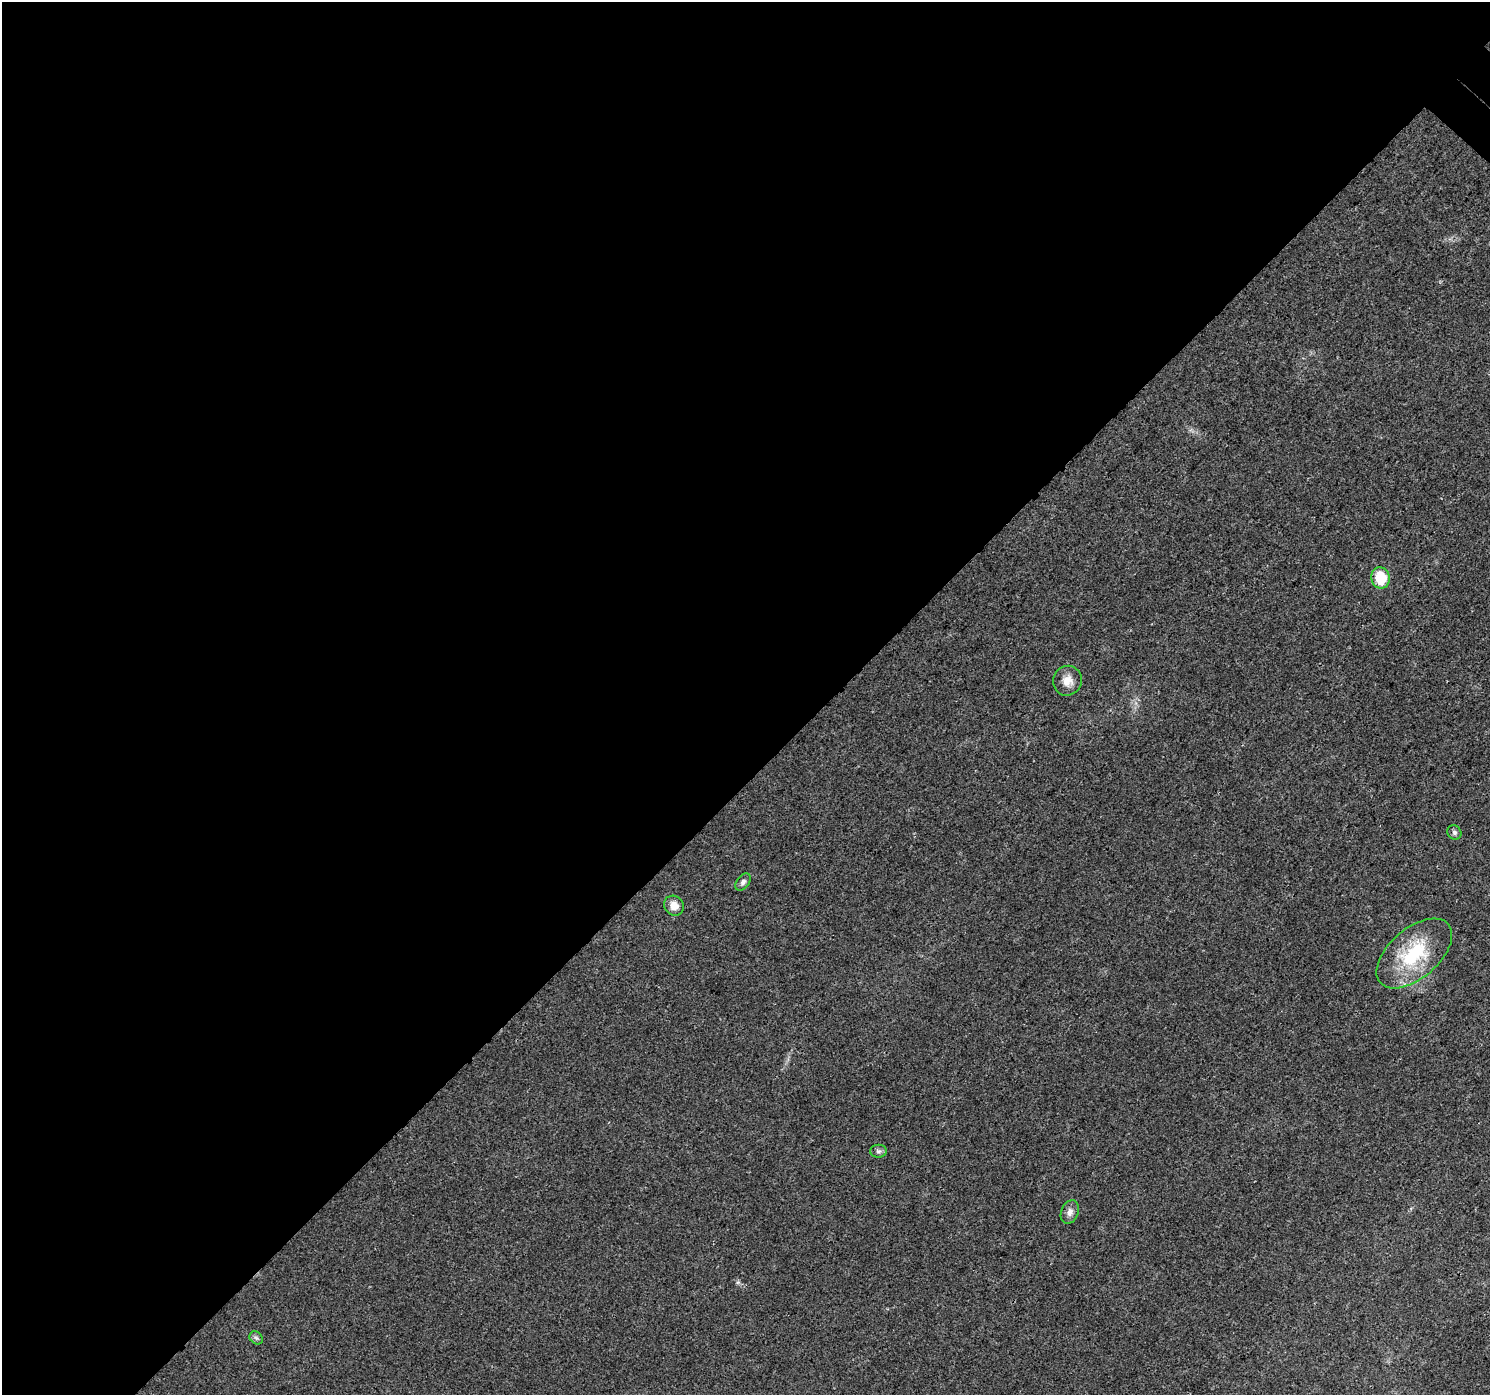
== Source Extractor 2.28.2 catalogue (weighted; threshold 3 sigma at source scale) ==
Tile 5 of 4 x 4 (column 1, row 2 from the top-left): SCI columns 79-1566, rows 3083-4475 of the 6101 x 6099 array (HDU 1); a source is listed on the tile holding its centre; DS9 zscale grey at full resolution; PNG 1492 x 1397 px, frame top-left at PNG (2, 2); each listed source drawn as its Kron ellipse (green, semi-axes under 4 px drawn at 4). Shown black and unused: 56% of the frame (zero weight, under 3 of 4 exposures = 7% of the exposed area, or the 3 px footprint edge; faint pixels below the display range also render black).
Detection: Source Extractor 2.28.2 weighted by HDU 2 'WHT'; one run over the whole footprint, this tile lists its part. Background 0.0206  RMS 0.0036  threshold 0.0164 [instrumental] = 3 sigma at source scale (4.5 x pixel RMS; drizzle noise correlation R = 1.50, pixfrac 1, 0.0396/0.0396 arcsec/px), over >= 5 px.
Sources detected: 9; all 9 listed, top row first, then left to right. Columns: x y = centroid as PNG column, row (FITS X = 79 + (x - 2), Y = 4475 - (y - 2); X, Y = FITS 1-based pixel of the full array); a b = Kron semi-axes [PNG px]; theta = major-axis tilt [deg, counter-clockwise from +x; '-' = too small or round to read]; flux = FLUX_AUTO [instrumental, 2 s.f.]
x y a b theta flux
1380 578 11 9 -80 11
1067 681 15 14 - 4.1
1454 832 7 6 - 0.87
743 882 10 6 54 1.3
674 906 10 9 - 3.5
1414 953 45 25 41 25
878 1151 8 6 0 0.97
1070 1212 12 8 69 2.1
256 1338 7 6 - 0.86